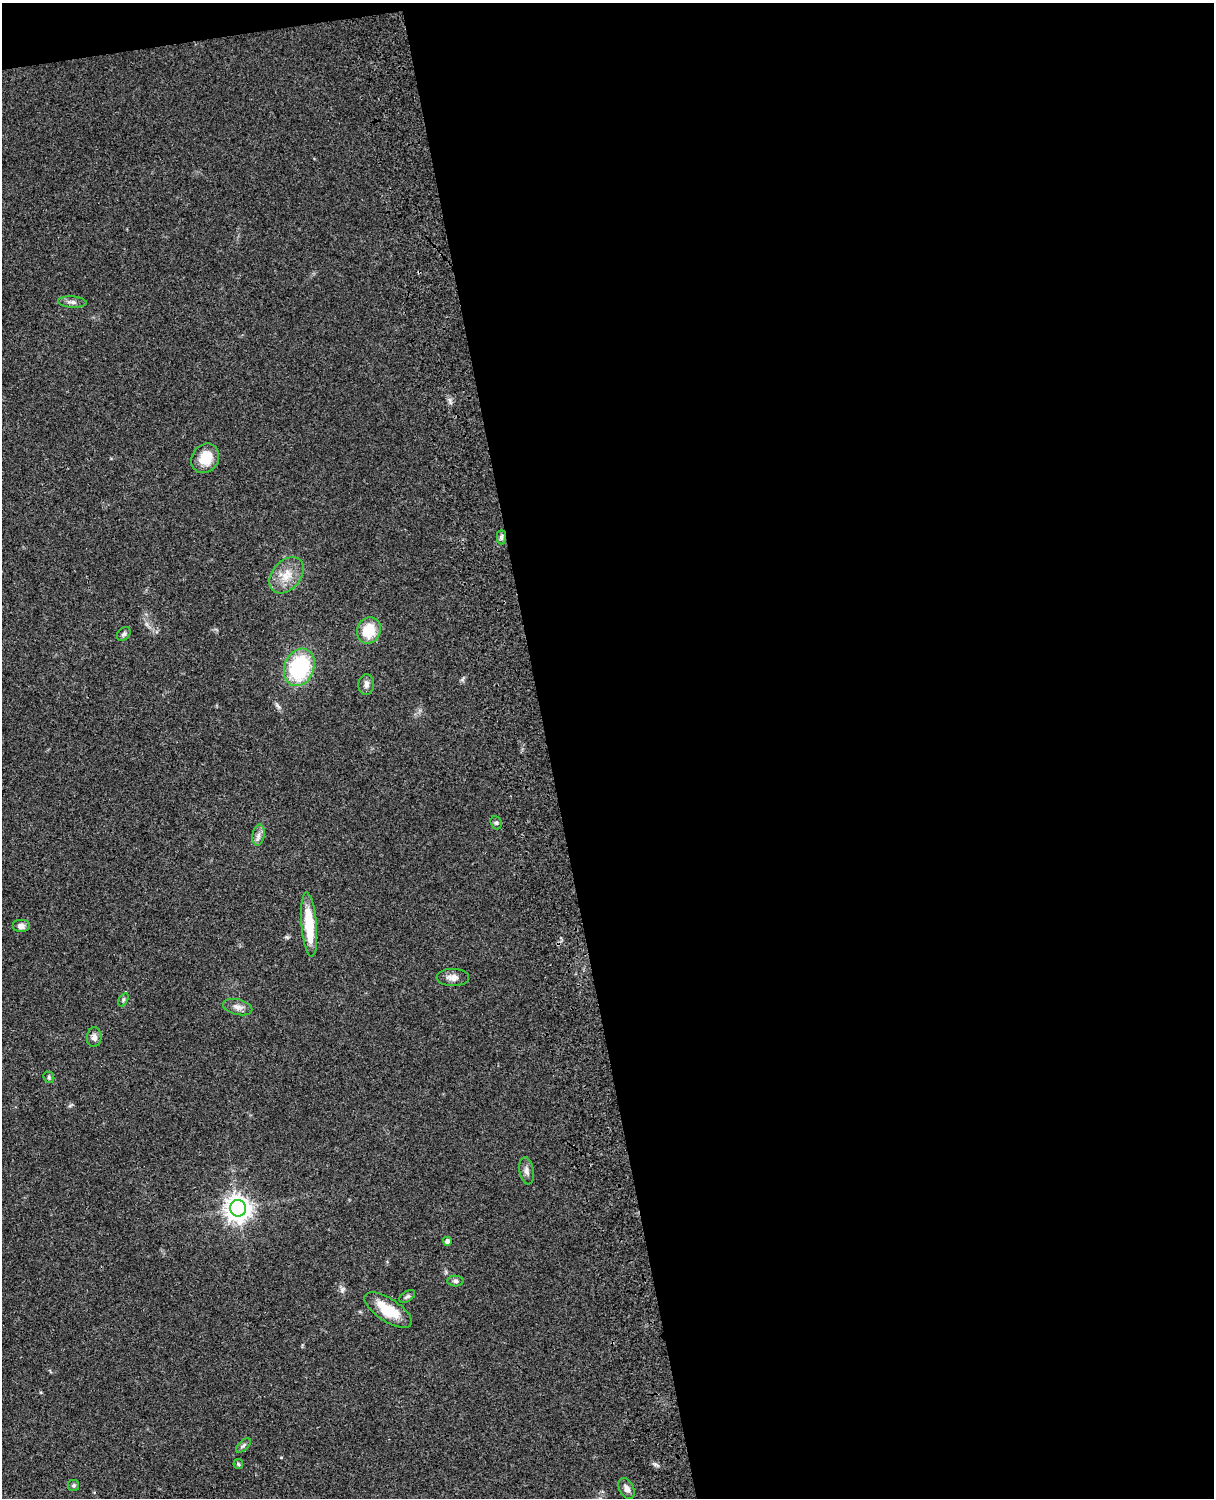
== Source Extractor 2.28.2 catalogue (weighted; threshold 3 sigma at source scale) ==
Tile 4 of 4 x 3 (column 4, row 1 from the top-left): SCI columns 3759-4970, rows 3269-4764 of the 5089 x 4927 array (HDU 1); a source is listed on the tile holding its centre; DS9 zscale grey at full resolution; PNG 1216 x 1500 px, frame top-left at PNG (2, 3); each listed source drawn as its Kron ellipse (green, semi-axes under 4 px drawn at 4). Shown black and unused: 56% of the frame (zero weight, under 3 of 4 exposures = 6% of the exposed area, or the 3 px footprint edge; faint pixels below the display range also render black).
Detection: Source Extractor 2.28.2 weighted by HDU 2 'WHT'; one run over the whole footprint, this tile lists its part. Background 0.0901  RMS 0.0061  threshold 0.0276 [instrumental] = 3 sigma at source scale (4.5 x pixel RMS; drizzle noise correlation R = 1.50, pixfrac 1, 0.05/0.05 arcsec/px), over >= 5 px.
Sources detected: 27; all 27 listed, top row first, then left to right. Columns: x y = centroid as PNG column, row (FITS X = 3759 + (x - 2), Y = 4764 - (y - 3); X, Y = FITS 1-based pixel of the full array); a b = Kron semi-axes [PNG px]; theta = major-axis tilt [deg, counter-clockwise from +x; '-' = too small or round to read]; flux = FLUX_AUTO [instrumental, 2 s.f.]
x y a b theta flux
72 302 14 5 -3 2.5
205 458 15 13 57 13
501 537 7 4 90 1.6
286 575 20 14 50 10
369 630 13 11 65 16
124 634 8 5 43 1.4
299 667 19 15 68 55
366 685 10 8 87 2.7
496 823 7 5 -67 1.1
258 835 10 6 81 2.5
309 925 32 7 -85 23
21 926 9 6 0 2.4
453 977 16 8 -1 3.9
123 1000 7 4 60 1
238 1007 15 7 -14 3.5
94 1037 10 7 84 2.6
49 1077 6 5 - 0.9
527 1171 14 7 -80 2.8
238 1208 8 8 - 600
447 1241 4 4 - 2.7
455 1281 8 5 -3 1.4
407 1296 9 5 32 1.4
388 1310 27 11 -33 16
243 1445 9 5 42 1.4
238 1464 5 5 - 0.83
74 1486 6 5 - 1.2
627 1488 11 7 -63 3.2